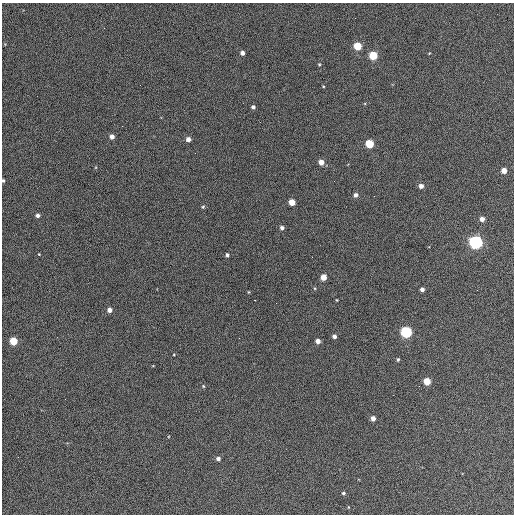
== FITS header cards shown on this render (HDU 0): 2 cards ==
NAXIS1  =                  512 / Axis length
NAXIS2  =                  512 / Axis length

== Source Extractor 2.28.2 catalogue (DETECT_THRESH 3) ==
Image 512 x 512 px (HDU 0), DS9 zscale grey, 1 PNG px = 1 image px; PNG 516 x 516 px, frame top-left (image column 1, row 512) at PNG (2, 3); no overlay
Background 415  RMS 22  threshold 65.5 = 3 sigma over >= 5 px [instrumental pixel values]
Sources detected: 43; all 43 listed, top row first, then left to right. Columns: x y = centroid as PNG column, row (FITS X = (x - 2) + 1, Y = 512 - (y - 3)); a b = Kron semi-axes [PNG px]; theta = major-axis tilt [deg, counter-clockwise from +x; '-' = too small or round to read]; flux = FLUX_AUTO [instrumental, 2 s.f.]
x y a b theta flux
357 46 5 5 - 58000
242 53 4 4 - 6000
429 53 3 3 - 1000
373 56 5 5 - 75000
319 64 4 3 - 1500
323 86 4 2 - 1100
253 107 4 4 - 3900
112 137 4 4 - 8900
188 139 5 4 - 7600
369 144 5 5 - 67000
321 162 5 4 - 13000
504 171 4 4 - 15000
3 180 4 3 - 2200
421 186 4 4 - 7700
356 195 5 4 - 5600
374 196 2 2 - 650
292 202 5 4 - 25000
203 207 5 4 - 1900
37 215 4 4 - 4500
482 219 4 4 - 9500
282 228 4 4 - 4700
476 242 5 5 - 490000
39 254 3 3 - 1100
227 255 4 4 - 3100
312 257 2 2 - 820
323 277 4 4 - 21000
422 289 4 4 - 6100
249 292 4 3 - 1100
255 300 2 2 - 950
337 300 3 2 - 930
276 303 2 2 - 660
110 310 4 4 - 8800
406 332 5 5 - 270000
334 336 4 4 - 6100
13 341 5 5 - 52000
318 341 4 4 - 8400
398 359 3 3 - 2000
427 381 5 4 - 38000
203 386 4 4 - 1400
373 418 4 4 - 9500
218 459 4 4 - 5400
343 493 4 4 - 2600
348 507 5 3 - 1100
At the frame edge (FLAGS 8, measured only in part): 1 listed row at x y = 3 180